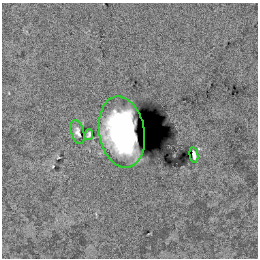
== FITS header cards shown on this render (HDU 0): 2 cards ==
NAXIS1  =                  256 /
NAXIS2  =                  256 /

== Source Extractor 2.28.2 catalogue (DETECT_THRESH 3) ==
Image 256 x 256 px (HDU 0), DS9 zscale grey, 1 PNG px = 1 image px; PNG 260 x 260 px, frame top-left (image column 1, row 256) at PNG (2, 3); each listed source drawn as its Kron ellipse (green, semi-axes under 4 px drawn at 4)
Background 0.862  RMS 45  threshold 134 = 3 sigma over >= 5 px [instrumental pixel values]
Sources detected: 4; all 4 listed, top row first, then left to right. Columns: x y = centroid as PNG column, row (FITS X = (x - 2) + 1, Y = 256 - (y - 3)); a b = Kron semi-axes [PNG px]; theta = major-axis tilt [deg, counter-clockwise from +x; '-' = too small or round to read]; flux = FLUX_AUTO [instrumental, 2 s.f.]
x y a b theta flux
78 132 12 6 -74 13000
122 132 36 22 -80 450000
89 135 5 3 - 5500
194 155 8 3 -80 11000